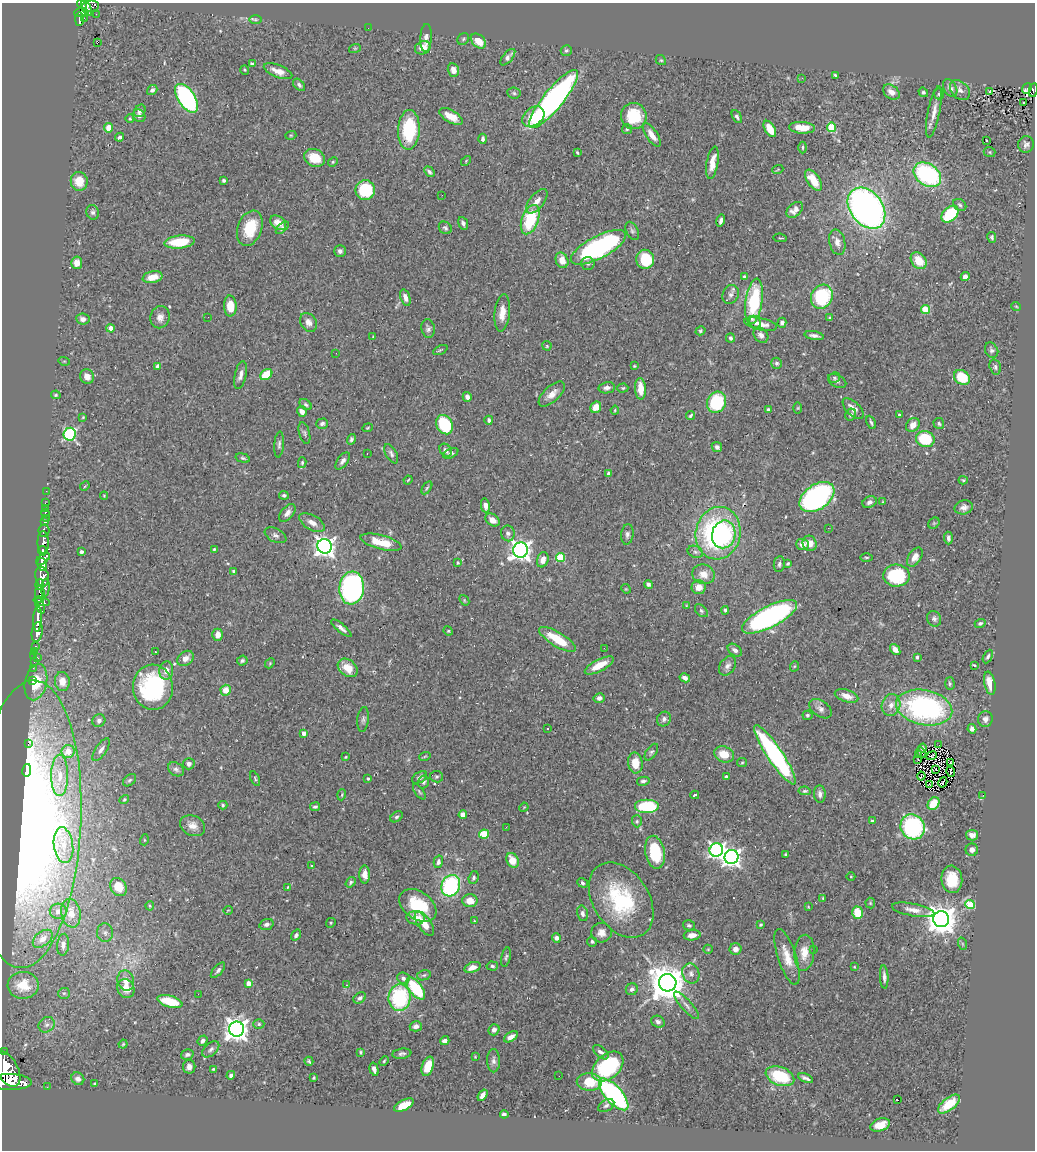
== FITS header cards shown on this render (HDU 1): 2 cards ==
NAXIS1  =                 1033
NAXIS2  =                 1148

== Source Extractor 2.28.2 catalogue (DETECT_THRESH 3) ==
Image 1033 x 1148 px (HDU 1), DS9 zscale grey, 1 PNG px = 1 image px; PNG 1037 x 1152 px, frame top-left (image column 1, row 1148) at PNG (2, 3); each listed source drawn as its Kron ellipse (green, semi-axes under 4 px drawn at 4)
Background 0.442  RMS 0.024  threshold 0.0727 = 3 sigma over >= 5 px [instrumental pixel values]
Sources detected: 473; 1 with non-positive FLUX_AUTO (blend fragments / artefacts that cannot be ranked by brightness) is neither listed nor drawn; the other 472 listed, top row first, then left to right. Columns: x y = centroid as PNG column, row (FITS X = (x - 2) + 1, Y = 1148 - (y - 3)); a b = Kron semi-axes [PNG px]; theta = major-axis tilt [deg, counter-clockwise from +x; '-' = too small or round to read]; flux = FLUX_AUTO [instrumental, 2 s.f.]
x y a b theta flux
82 4 5 4 - 240
90 6 9 5 9 170
87 8 9 4 -62 230
81 12 7 3 5 140
96 14 2 2 - 7.1
84 18 2 2 - 3.7
79 19 7 3 89 97
255 19 6 3 -1 2.4
368 28 2 2 - 15
426 38 14 5 87 8.7
463 39 6 5 - 2.6
478 41 9 6 -43 23
97 43 3 2 - 24
355 48 6 3 18 1.8
423 48 8 6 23 17
566 51 5 5 - 3.1
508 57 10 5 49 6.9
661 60 5 4 - 2.2
252 64 4 3 - 4.7
245 70 5 3 - 1.8
453 70 7 5 -75 12
278 71 15 6 -22 14
835 75 3 3 - 2.2
802 78 3 2 - 2.6
299 85 7 4 -49 4.2
950 88 9 6 -60 7.5
1027 89 5 3 - 11
152 90 5 4 - 5.2
960 90 11 8 -43 9.2
1033 90 7 2 80 27
990 91 3 2 - 1.1
891 92 9 6 -37 12
923 92 5 4 - 2.9
514 93 7 5 -7 2.9
939 94 5 4 - 2.9
187 98 16 8 -57 320
553 99 36 10 51 530
1023 103 3 2 - 2.9
140 111 6 5 - 4.2
934 112 26 6 78 15
139 116 7 5 -48 5.8
451 116 13 6 -30 20
634 116 13 12 - 70
737 116 7 4 -60 4.4
533 117 12 8 38 37
130 119 4 4 - 2.1
831 127 5 4 - 87
108 128 5 4 - 18
802 128 13 6 -3 31
627 129 5 5 - 2.2
770 129 9 5 -59 30
409 130 20 11 87 100
291 135 5 3 - 1.7
652 135 13 5 -56 15
120 137 4 3 - 3.7
483 139 5 3 - 3.8
987 140 3 2 - 2
1026 144 8 8 - 6
803 147 6 3 89 2.1
990 152 6 5 - 2.2
577 153 4 2 - 1.9
315 158 11 8 -23 42
466 161 6 3 47 1.7
333 162 5 4 - 2.2
712 163 16 5 80 21
778 169 5 3 - 1.5
429 172 6 4 -50 3.9
927 175 15 10 -35 210
223 180 4 3 - 3
813 180 12 6 -54 34
79 181 9 8 - 27
365 190 10 10 - 83
442 195 2 2 - 2.1
537 201 14 7 52 13
960 205 7 5 -34 3.3
866 208 23 16 -53 800
795 210 9 6 42 11
93 212 7 6 - 4.5
950 214 10 6 42 86
530 220 15 8 70 94
721 221 6 3 76 5.8
278 223 9 6 -37 15
463 223 7 4 -68 4.9
250 228 18 12 70 54
282 228 8 4 42 3.1
445 228 7 5 -39 3.7
632 231 10 6 -64 4
992 237 6 4 -79 3
780 238 6 2 -9 1.5
180 242 15 6 6 56
837 242 13 8 -77 12
598 247 30 11 28 330
340 251 5 5 - 5.7
645 259 9 9 - 64
562 260 8 6 -69 16
919 261 9 7 -49 29
77 263 6 5 - 9.8
588 264 7 6 - 4.4
153 277 10 6 12 23
744 277 3 3 - 2.3
965 277 4 4 - 11
731 294 10 8 65 6.7
405 297 8 5 -73 8.2
822 297 12 10 63 120
754 301 23 8 82 110
230 306 10 6 -88 29
1016 306 5 3 - 1.4
926 309 4 4 - 58
502 313 19 7 84 19
160 317 11 9 78 11
208 317 2 2 - 1.1
829 318 3 3 - 1.8
83 319 7 5 -8 7.5
308 322 10 8 -55 11
755 322 6 5 - 6.6
782 323 5 4 - 6.1
761 324 17 6 -12 15
111 328 4 4 - 18
428 329 9 6 -79 5
700 331 5 4 - 2.3
761 335 8 6 -50 7.4
814 335 9 4 -10 5.9
373 336 3 2 - 0.83
730 338 4 4 - 3.9
547 346 5 4 - 2.1
440 350 8 3 26 2.2
992 350 8 6 -60 4.7
336 353 2 2 - 0.87
64 361 6 3 -17 1.5
776 363 5 5 - 3.1
158 366 4 4 - 12
634 366 4 3 - 1.6
995 367 8 5 -74 4
266 374 7 5 39 42
240 375 14 5 78 9.2
87 377 7 6 - 12
962 377 9 6 -39 56
834 378 5 5 - 2.2
837 381 10 6 -26 4.9
607 388 8 5 10 6.3
623 388 5 4 - 2.3
640 389 10 5 -87 27
552 394 16 7 42 14
56 395 5 3 - 2.1
467 397 5 4 - 7.6
716 402 11 9 64 95
306 404 7 4 -39 3.3
596 407 6 5 - 21
798 408 6 4 89 1.6
853 409 13 6 -45 14
615 410 4 4 - 1.8
768 410 4 3 - 3
302 412 5 4 - 8.4
851 415 6 5 - 3.8
899 415 3 3 - 2.1
691 416 5 3 - 2.7
83 417 3 2 - 1.3
489 420 4 3 - 3.3
871 422 7 3 -65 3.1
939 423 5 5 - 3
322 424 6 5 - 4.4
445 425 10 8 -62 100
913 425 8 6 52 13
368 428 5 4 - 1.7
304 433 11 5 -74 4
70 434 6 6 - 260
351 439 5 4 - 3.5
925 439 9 8 - 80
279 445 13 5 85 4.9
717 447 5 5 - 4.4
446 450 7 5 -52 7.7
451 453 8 4 26 4.8
367 454 2 2 - 0.86
391 454 10 5 -62 5.1
243 458 7 4 -15 3
343 461 10 5 53 5.9
302 463 5 4 - 2.4
609 474 4 3 - 7.7
408 480 5 3 - 1.6
963 480 5 4 - 2.1
85 486 5 4 - 1.7
427 488 7 4 57 2.5
46 491 2 2 - 4.1
284 495 5 4 - 4.1
104 496 4 4 - 1.5
817 497 19 12 35 340
870 502 7 5 27 6.3
883 502 4 3 - 1.5
45 503 3 2 - 6.4
485 505 7 4 -79 9.5
964 507 9 7 13 8
45 508 3 2 - 4.2
45 513 4 3 - 17
287 513 10 6 51 8.6
46 518 2 2 - 5.1
492 520 8 5 -36 14
45 522 3 3 - 58
312 523 14 7 -30 12
934 523 6 5 - 2.6
828 528 2 2 - 69
44 531 6 5 - 180
508 533 8 7 - 6.3
718 533 26 22 79 320
627 534 10 6 82 5.8
724 534 14 11 78 120
275 535 11 6 -26 5.9
948 538 6 4 -86 5.2
43 542 11 5 -89 780
381 542 21 7 -15 42
810 543 8 7 - 13
802 544 6 5 - 11
325 546 7 7 - 970
214 549 4 4 - 2
521 550 7 7 - 960
42 551 4 3 - 240
81 552 4 3 - 3.9
695 552 8 6 -21 4.7
866 557 6 3 -1 2
915 557 10 6 57 12
560 558 4 4 - 79
43 559 8 4 36 780
543 560 8 5 72 11
458 563 4 3 - 1.6
788 563 4 3 - 2.5
42 564 6 5 - 1000
779 564 8 5 80 4.2
234 571 4 3 - 3
703 574 11 9 -16 17
896 576 13 11 -3 110
42 577 10 6 -80 740
39 584 5 3 - 160
648 584 4 4 - 5.3
699 587 7 7 - 15
45 588 9 4 85 160
352 588 16 12 85 450
626 589 5 4 - 1.6
40 594 8 5 89 290
464 600 6 4 -49 2.1
42 601 8 3 -16 280
40 606 8 4 -69 340
686 606 3 2 - 1.2
725 610 4 3 - 2.3
701 611 8 5 -45 3.4
770 617 30 10 27 450
38 619 13 4 87 780
934 619 8 7 - 5.2
980 623 5 4 - 3.1
341 628 13 4 -40 7.5
448 631 5 4 - 1.8
37 632 10 5 81 860
218 635 6 5 - 12
557 639 21 7 -31 49
36 646 3 2 - 12
604 648 2 2 - 3.4
895 649 6 4 -51 11
735 650 8 5 -37 5.8
35 651 2 2 - 5.7
155 652 3 2 - 3.2
34 655 3 2 - 7.4
988 656 7 4 64 3.4
917 657 4 3 - 3
38 658 3 3 - 35
185 658 9 6 36 11
242 661 5 5 - 3.3
34 662 3 2 - 6.7
270 663 5 4 - 1.9
599 665 16 6 27 25
974 665 4 2 - 1.7
727 666 10 7 53 7.1
795 666 5 3 - 1.5
33 668 2 2 - 6.7
348 668 11 8 -38 23
166 670 9 7 84 14
685 678 5 4 - 5.9
32 680 3 3 - 11
62 681 9 7 -83 19
36 682 18 11 77 47
990 683 12 5 -78 23
950 684 6 4 -89 2.7
153 687 22 20 -87 220
226 690 5 5 - 21
846 696 12 6 -19 15
599 698 6 5 - 6
891 705 11 9 72 13
924 707 28 17 -11 330
820 709 12 8 -35 7.8
807 715 5 5 - 3.2
363 719 12 5 83 4.9
664 719 7 7 - 6
985 719 8 7 - 7
99 721 7 6 - 5.9
547 728 3 3 - 2.6
972 729 5 4 - 6
304 733 4 4 - 12
28 744 3 2 - 27
939 745 2 2 - 3
923 748 4 3 - 2.2
101 750 13 5 56 7.2
68 751 6 6 - 25
651 752 9 5 56 3.8
921 752 5 2 - 1.9
724 754 10 8 -21 27
775 755 35 7 -56 320
918 755 2 2 - 1.8
425 756 6 3 19 1.7
932 756 5 2 - 2.6
346 757 3 2 - 1.5
918 759 3 2 - 2.9
635 763 10 7 -82 27
742 763 5 4 - 2
951 763 4 2 - 1.6
189 764 6 5 - 4.8
176 769 8 6 -31 5.1
936 769 3 2 - 1.2
27 770 6 4 79 22
951 772 5 2 - 2.1
60 775 21 8 90 26
726 776 3 3 - 4.5
921 776 4 2 - 1.3
420 777 8 5 32 5.8
437 777 6 5 - 2.8
255 779 8 3 -64 2.3
368 779 4 3 - 2.3
129 780 7 5 39 2.8
643 781 6 4 10 4.1
423 782 6 5 - 3.6
943 782 5 2 - 0.56
929 784 2 2 - 0.59
805 791 6 4 -8 2.7
419 792 9 4 -54 2.6
820 794 9 5 -85 6.4
342 795 6 3 72 1.9
695 795 4 2 - 2.8
983 795 3 2 - 30
124 799 5 4 - 2.3
934 803 7 5 52 31
223 805 4 4 - 2.5
647 806 12 7 0 77
315 807 5 3 - 2.9
524 807 5 3 - 1.4
463 815 4 4 - 18
397 817 7 4 37 3.1
637 821 6 5 - 2.8
872 821 4 3 - 2.7
27 824 144 53 87 900
193 826 13 10 -25 14
506 827 2 2 - 0.7
913 827 13 12 - 190
484 834 5 4 - 62
972 835 6 5 - 8.7
144 840 5 3 - 1.4
63 845 18 9 -82 24
716 850 7 6 - 430
972 850 6 6 - 8.4
655 852 17 9 -79 75
786 854 3 2 - 1.9
732 857 7 7 - 730
512 860 8 6 -62 24
438 862 6 4 76 6.2
312 866 2 2 - 1.4
365 874 9 5 -89 14
851 877 4 3 - 1.3
474 878 6 5 - 3.7
952 879 14 10 -85 40
351 882 6 4 56 2.8
582 883 6 4 -38 2.9
451 886 11 9 64 190
119 887 9 8 - 28
288 887 4 2 - 1.2
823 898 4 3 - 1.9
621 900 41 28 -57 150
470 901 7 6 - 22
870 903 5 5 - 2
970 904 5 4 - 68
418 905 20 14 -35 72
150 906 4 4 - 1.8
808 907 3 3 - 1.2
228 910 5 3 - 1.1
913 910 21 6 -11 15
58 911 8 7 - 8.9
71 913 14 9 -79 20
582 913 8 5 -77 5.3
857 913 6 5 - 37
415 918 9 6 -7 14
941 919 8 8 - 2600
474 921 3 3 - 1.2
331 923 5 4 - 1.9
266 924 7 5 17 6.1
424 924 14 6 -56 20
689 925 6 5 - 3.3
761 925 3 3 - 2
105 933 9 8 - 6.7
601 933 10 10 - 12
296 935 6 4 55 3.7
692 935 8 5 5 12
556 938 5 4 - 6.9
43 939 11 7 39 12
592 942 5 5 - 3.4
963 944 6 4 -70 2.5
63 945 11 6 84 7.5
708 949 5 4 - 1.7
736 949 6 6 - 8.6
813 949 2 2 - 1.3
804 953 18 10 86 21
506 957 10 4 77 3.3
787 957 29 9 -72 27
492 966 6 4 -5 2.9
472 967 8 5 20 11
854 967 4 3 - 1.3
218 970 9 4 49 4.3
691 973 10 8 -69 9.3
424 975 7 5 14 2.7
884 977 11 4 -87 6.8
403 978 6 5 - 7.2
126 981 10 8 -75 12
248 983 4 4 - 18
668 983 9 8 - 4500
23 985 15 13 -2 32
346 985 4 3 - 1.1
126 988 10 8 -62 20
416 988 13 6 -53 100
632 989 6 6 - 5.3
64 993 6 5 - 2.7
198 994 2 2 - 10
360 998 7 5 34 4.9
400 998 13 11 84 140
170 1001 13 5 -15 49
687 1005 18 5 -48 9
658 1022 7 5 -26 5.6
259 1024 5 4 - 2.6
46 1025 8 7 - 7.1
416 1026 6 5 - 6.7
237 1029 7 7 - 1400
494 1030 6 5 - 6.1
511 1037 7 4 32 9.3
203 1041 5 4 - 4.5
445 1041 5 4 - 9
123 1044 4 4 - 2.2
211 1049 10 6 42 5.6
4 1052 3 3 - 37
360 1052 4 3 - 2.3
601 1052 9 5 -40 5.4
187 1054 6 5 - 4.8
402 1054 9 5 8 4.7
475 1057 4 4 - 1.4
309 1061 5 4 - 2.3
384 1061 6 3 46 2
494 1061 11 6 -90 6.4
428 1066 10 5 71 29
189 1067 7 6 - 7.2
608 1067 18 12 41 140
7 1069 20 11 -59 3200
213 1069 4 3 - 1.7
374 1069 7 4 -74 7.7
231 1075 4 4 - 6.2
559 1076 3 2 - 1.2
780 1076 15 9 -20 74
314 1078 3 3 - 1.8
806 1078 8 3 -22 5
78 1079 7 6 - 8.3
10 1082 21 8 -1 2600
589 1082 12 9 -3 35
95 1084 4 3 - 2.3
47 1087 3 2 - 4
614 1094 20 8 -48 320
483 1095 6 4 55 7.9
898 1100 3 2 - 21
949 1104 13 6 38 32
404 1105 11 5 27 32
606 1106 9 5 32 4.1
504 1114 4 3 - 5.8
880 1125 10 6 18 20
At the frame edge (FLAGS 8, measured only in part): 4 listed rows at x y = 82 4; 1033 90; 7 1069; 10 1082
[1 non-positive-flux detection neither listed nor drawn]